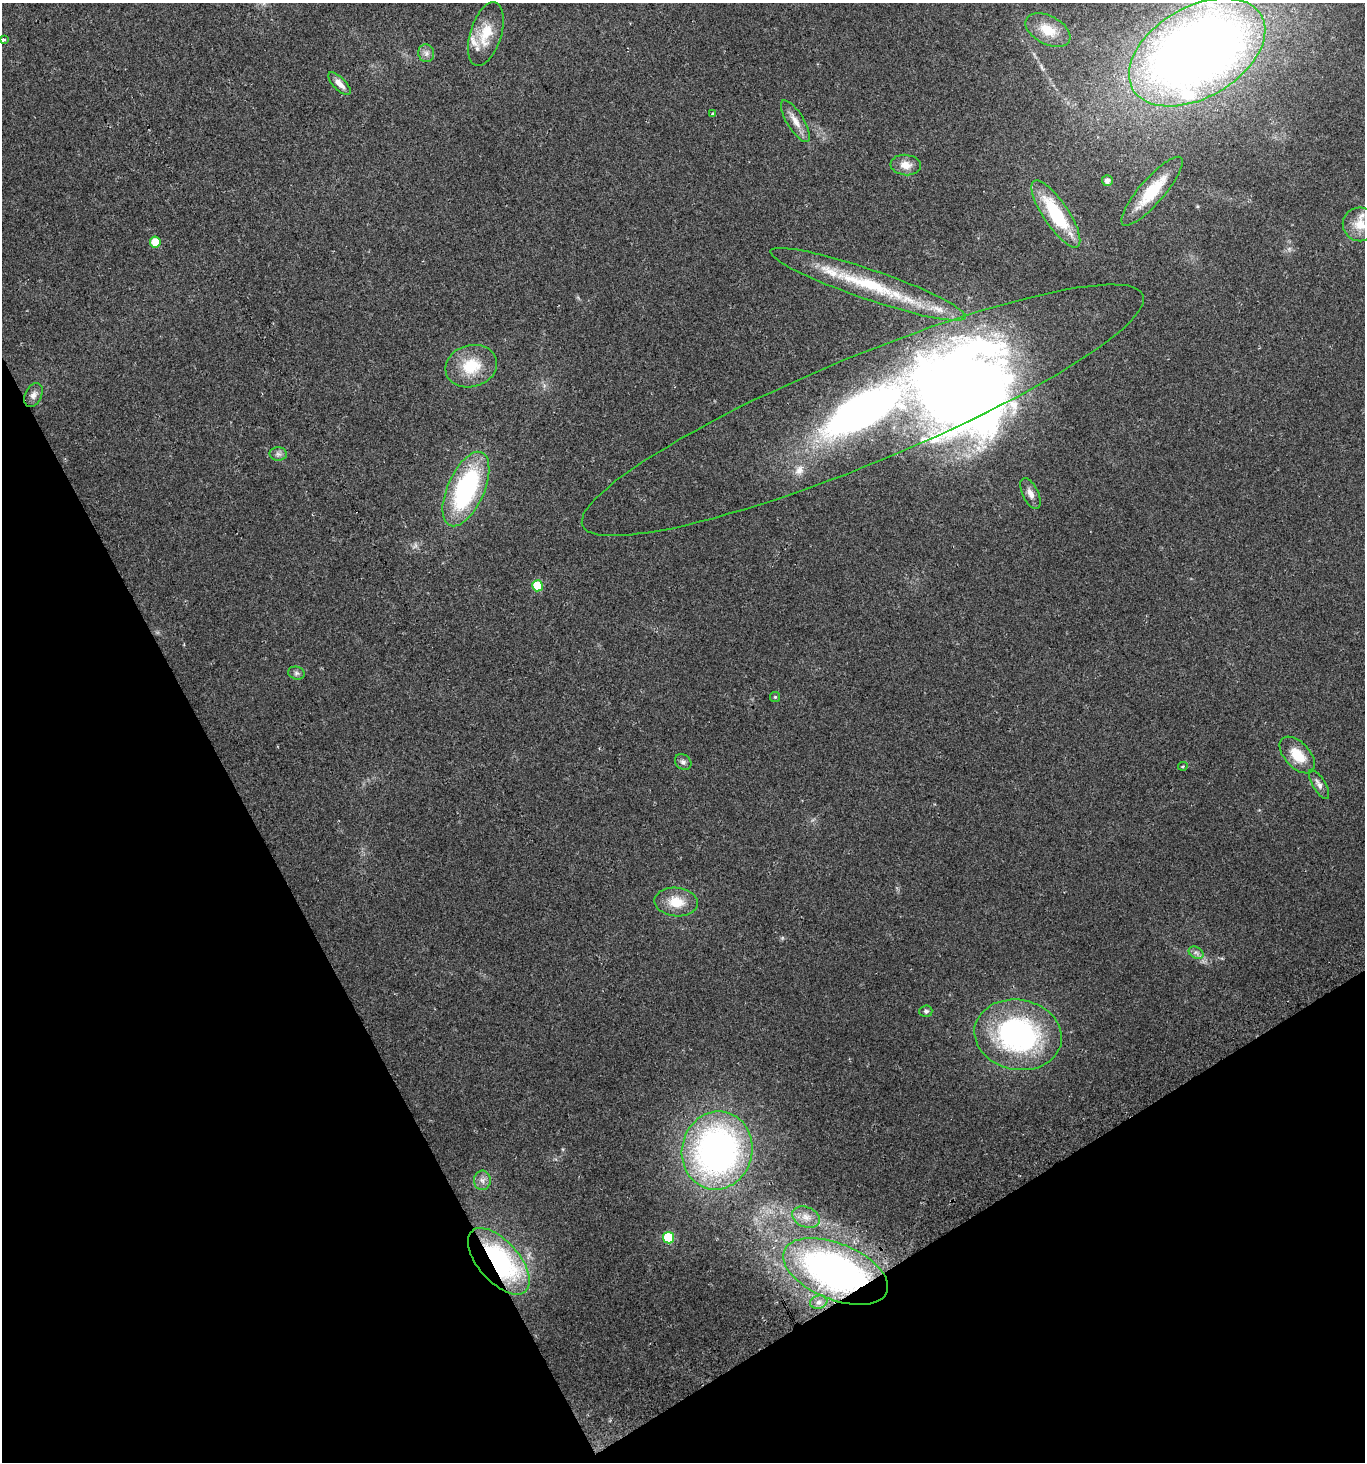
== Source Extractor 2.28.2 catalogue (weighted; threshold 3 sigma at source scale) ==
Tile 14 of 4 x 4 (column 2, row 4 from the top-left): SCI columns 1553-2915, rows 28-1487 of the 5771 x 5898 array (HDU 1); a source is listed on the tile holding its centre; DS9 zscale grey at full resolution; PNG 1367 x 1464 px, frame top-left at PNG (2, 3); each listed source drawn as its Kron ellipse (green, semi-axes under 4 px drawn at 4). Shown black and unused: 26% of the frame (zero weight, under 2 of 3 exposures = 2% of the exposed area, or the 3 px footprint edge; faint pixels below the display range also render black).
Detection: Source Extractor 2.28.2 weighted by HDU 2 'WHT'; one run over the whole footprint, this tile lists its part. Background 0.0952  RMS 0.011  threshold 0.0475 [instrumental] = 3 sigma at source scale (4.5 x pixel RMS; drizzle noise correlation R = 1.50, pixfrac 1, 0.0396/0.0396 arcsec/px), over >= 5 px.
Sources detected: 46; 1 inside a brighter object's white glare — neither listed nor drawn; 6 inside a brighter listed object's ellipse — not listed separately; the other 39 listed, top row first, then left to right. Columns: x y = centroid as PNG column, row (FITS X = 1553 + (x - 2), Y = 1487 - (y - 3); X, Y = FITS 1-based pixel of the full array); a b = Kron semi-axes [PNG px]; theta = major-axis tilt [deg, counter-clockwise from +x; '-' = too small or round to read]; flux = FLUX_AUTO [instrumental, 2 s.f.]
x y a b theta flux
1048 30 24 14 -27 22
486 34 33 15 72 28
3 40 4 3 - 5.8
1197 52 74 45 30 1100
426 53 9 8 - 4.4
339 84 14 6 -45 7
713 113 3 2 - 1.9
795 121 24 8 -58 11
906 165 15 10 -5 10
1107 181 5 5 - 4.4
1152 191 44 12 49 39
1056 214 39 12 -56 68
1360 224 17 17 - 19
155 242 5 5 - 18
868 284 103 15 -19 84
471 366 26 21 16 34
33 395 13 8 64 5.3
863 410 303 53 22 1100
278 454 8 7 - 3.3
466 489 40 18 66 140
1030 494 17 8 -64 6.9
537 586 5 5 - 37
296 673 8 6 -15 2.9
775 697 5 5 - 1.3
1297 755 22 12 -47 22
683 762 9 7 -37 3.3
1183 766 5 4 - 1.5
1319 784 16 6 -59 5.1
676 902 22 14 -6 21
1196 953 8 5 -30 3.2
926 1011 6 5 - 2.3
1018 1035 44 35 -11 210
717 1150 39 35 77 400
482 1180 10 8 84 5.3
806 1217 14 10 -22 10
668 1238 5 5 - 56
499 1261 40 20 -49 170
835 1271 56 28 -22 460
819 1302 9 6 16 4.8
Overlapping masked pixels (flux is a lower limit): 3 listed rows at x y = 863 410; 499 1261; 835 1271
Isophote crosses this tile's border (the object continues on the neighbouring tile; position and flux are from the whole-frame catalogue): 2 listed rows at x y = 3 40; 1197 52